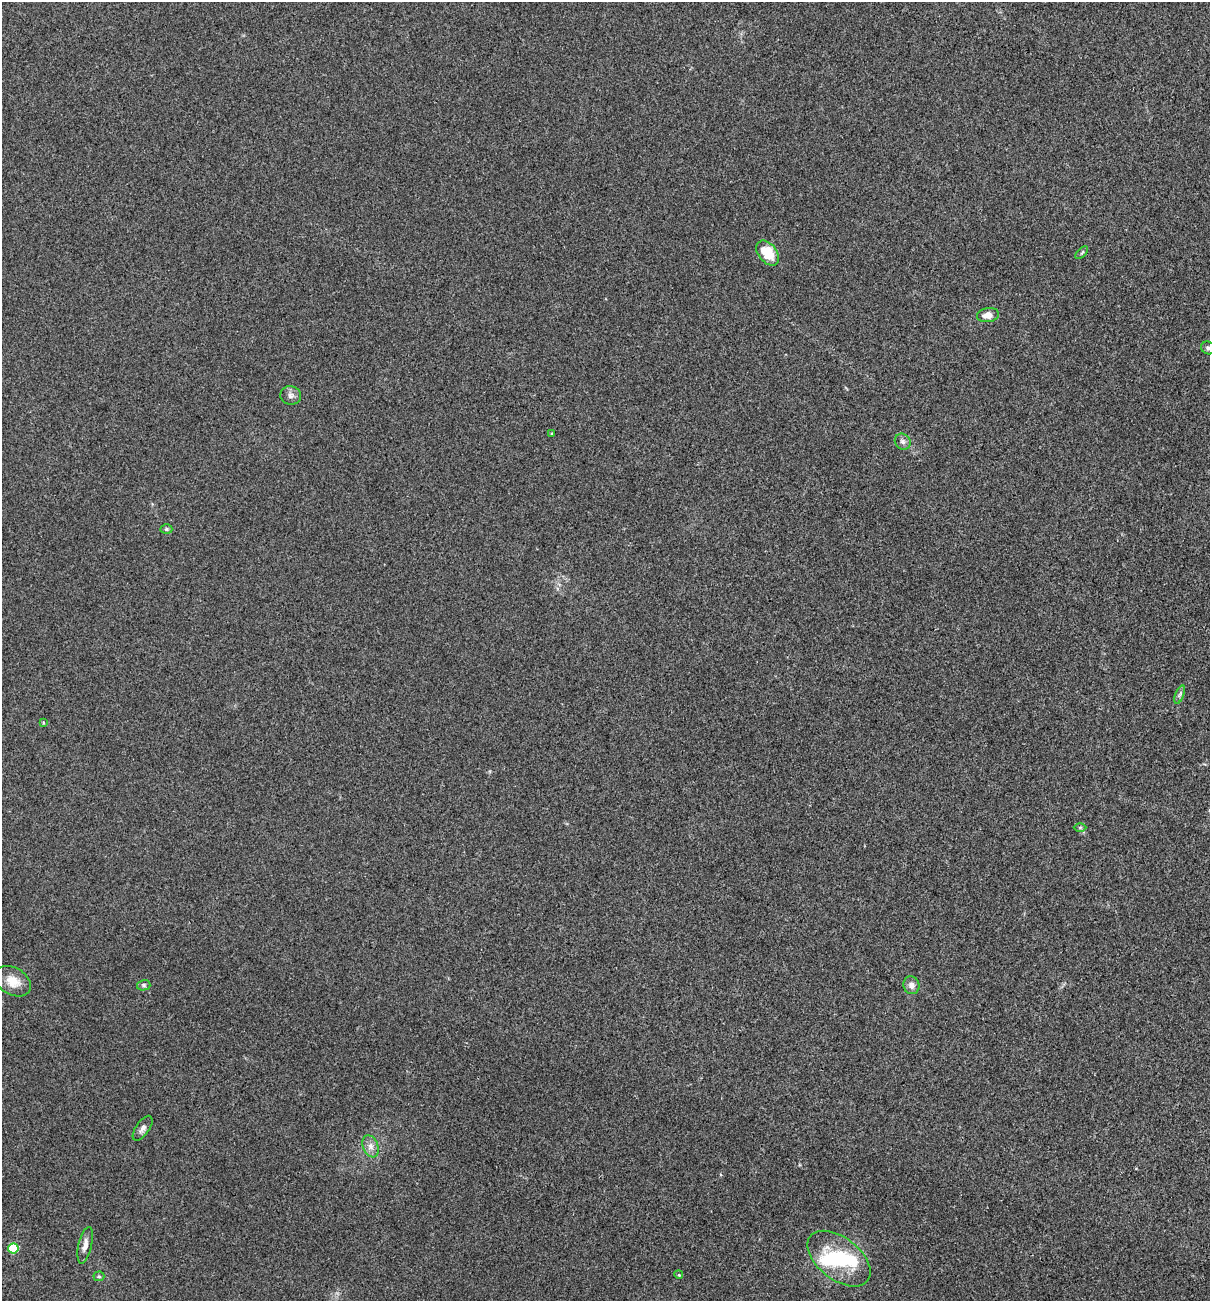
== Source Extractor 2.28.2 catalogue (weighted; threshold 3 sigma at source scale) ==
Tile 6 of 4 x 4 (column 2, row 2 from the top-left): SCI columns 1334-2541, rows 2597-3895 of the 5209 x 5195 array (HDU 1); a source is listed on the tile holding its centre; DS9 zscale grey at full resolution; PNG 1212 x 1303 px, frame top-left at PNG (2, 2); each listed source drawn as its Kron ellipse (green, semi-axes under 4 px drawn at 4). Shown black and unused: <1% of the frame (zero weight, under 3 of 4 exposures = <1% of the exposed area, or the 3 px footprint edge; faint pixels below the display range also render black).
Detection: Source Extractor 2.28.2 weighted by HDU 2 'WHT'; one run over the whole footprint, this tile lists its part. Background 0.12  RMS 0.0065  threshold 0.0294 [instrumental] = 3 sigma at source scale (4.5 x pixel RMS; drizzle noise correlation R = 1.50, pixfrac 1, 0.05/0.05 arcsec/px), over >= 5 px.
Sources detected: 23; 2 inside a brighter object's white glare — neither listed nor drawn; the other 21 listed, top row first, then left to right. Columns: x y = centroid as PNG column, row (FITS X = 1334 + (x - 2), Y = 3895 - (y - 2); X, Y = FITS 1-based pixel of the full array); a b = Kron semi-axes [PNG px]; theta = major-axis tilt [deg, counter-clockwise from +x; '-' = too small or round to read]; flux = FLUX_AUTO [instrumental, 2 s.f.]
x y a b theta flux
768 253 14 9 -51 17
1082 253 8 3 45 0.87
988 315 11 7 7 5.7
1208 348 7 6 - 1.5
291 395 10 9 - 2.9
552 434 3 3 - 0.62
903 442 8 7 - 2.1
166 529 6 5 - 1
1180 695 10 3 69 1.4
43 722 3 3 - 0.75
1080 827 6 4 0 0.85
13 981 19 13 -29 9.7
144 985 7 5 14 1.3
911 985 9 8 - 3.5
143 1128 14 6 55 3.1
371 1146 11 7 -68 3.8
85 1245 18 6 77 4.5
13 1248 5 5 - 34
839 1259 36 21 -38 35
679 1275 4 3 - 0.6
99 1276 5 5 - 1.1
Isophote crosses this tile's border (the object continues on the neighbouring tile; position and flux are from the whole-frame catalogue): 1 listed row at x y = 1208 348